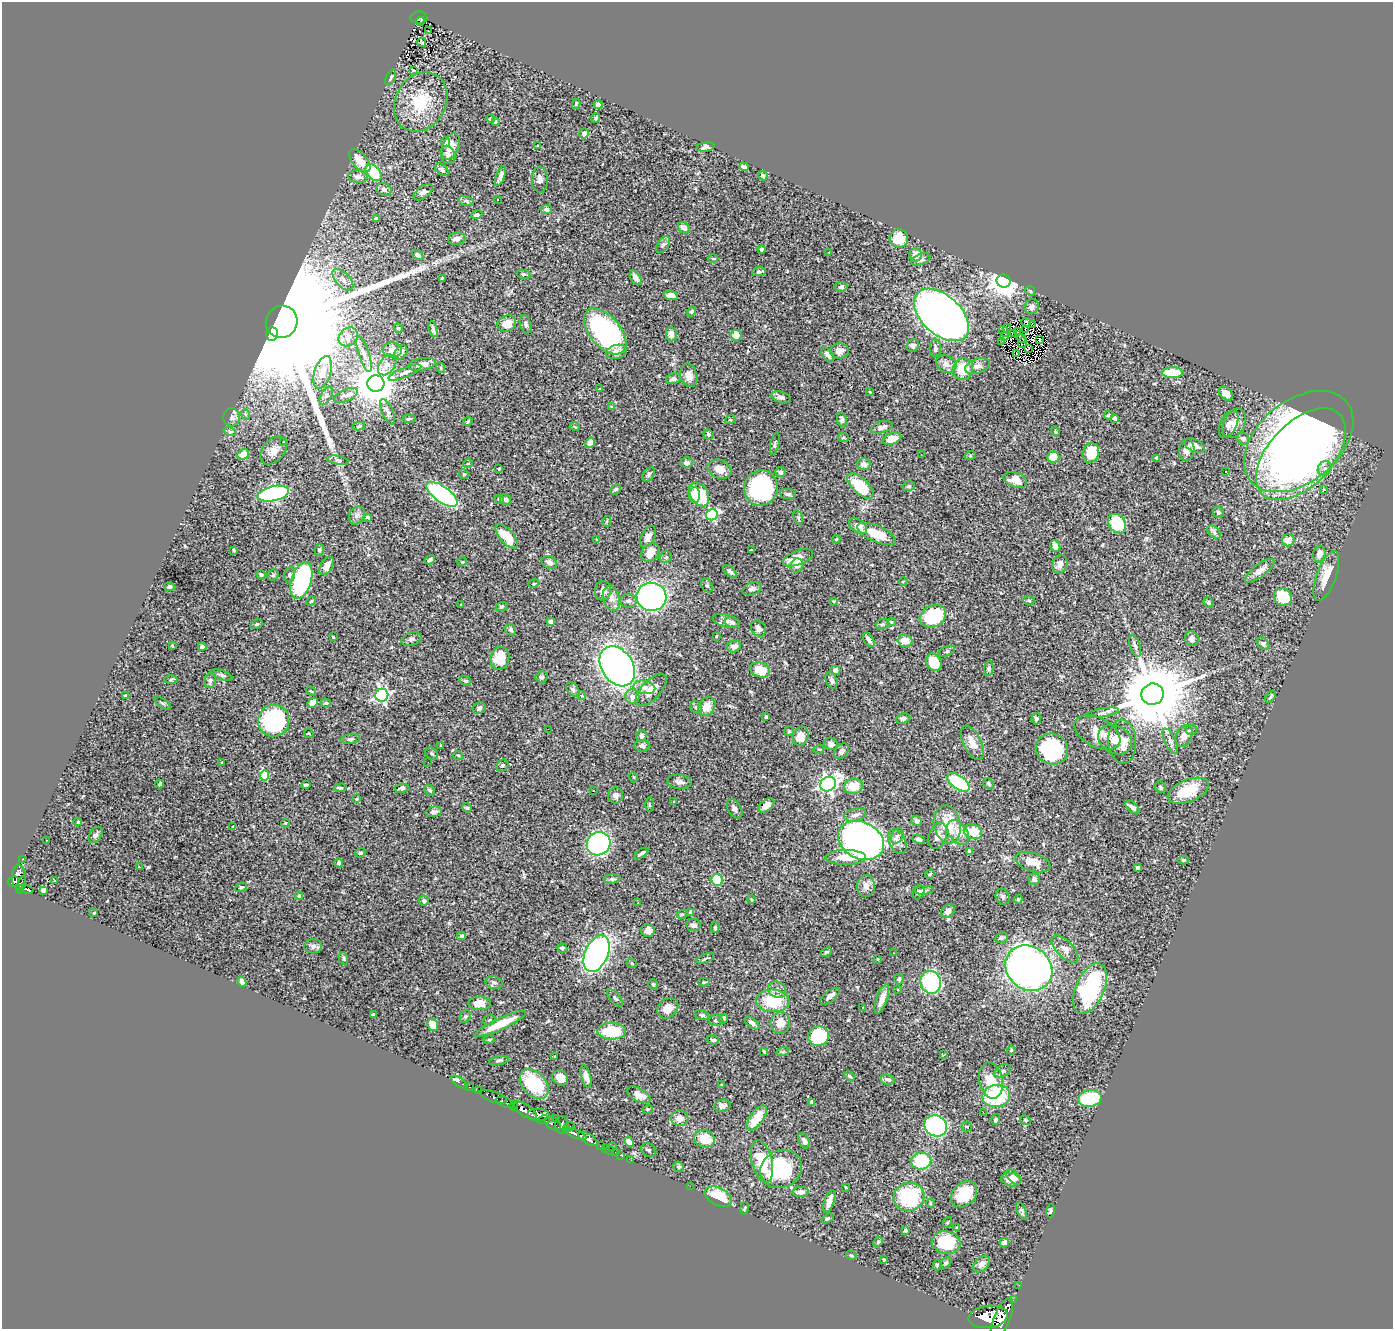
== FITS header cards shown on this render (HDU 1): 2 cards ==
NAXIS1  =                 1391
NAXIS2  =                 1327

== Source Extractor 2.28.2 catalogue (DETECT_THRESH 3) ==
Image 1391 x 1327 px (HDU 1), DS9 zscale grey, 1 PNG px = 1 image px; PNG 1395 x 1331 px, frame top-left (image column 1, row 1327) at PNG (2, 2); each listed source drawn as its Kron ellipse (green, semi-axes under 4 px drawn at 4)
Background 0.727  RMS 0.025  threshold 0.0758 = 3 sigma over >= 5 px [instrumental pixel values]
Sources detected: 505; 1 with non-positive FLUX_AUTO (blend fragments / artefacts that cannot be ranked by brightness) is neither listed nor drawn; of the other 504, the 500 brightest by FLUX_AUTO listed and drawn (4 fainter detections omitted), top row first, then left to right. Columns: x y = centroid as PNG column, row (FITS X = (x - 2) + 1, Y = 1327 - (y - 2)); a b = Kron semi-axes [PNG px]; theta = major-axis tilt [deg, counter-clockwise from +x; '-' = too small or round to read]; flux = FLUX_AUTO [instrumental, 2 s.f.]
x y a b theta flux
419 18 8 6 0 110
420 21 4 2 - 19
428 31 3 2 - 2.2
422 42 4 2 - 1.7
413 70 4 2 - 1.3
391 78 8 4 66 3
421 102 31 25 60 76
576 104 5 4 - 2
598 105 4 4 - 7.4
596 118 5 4 - 2.2
490 119 4 4 - 2.5
495 122 4 4 - 3.2
584 133 5 5 - 7.8
445 142 5 4 - 13
451 146 13 8 68 17
538 146 4 3 - 1.9
705 147 9 4 6 6.3
448 155 9 7 -68 6.8
360 161 14 7 -49 21
744 167 5 4 - 4.2
442 170 7 5 -37 4.5
374 173 10 6 -48 84
501 176 10 4 70 7.7
763 176 5 4 - 3.4
358 177 10 6 -3 7
540 180 13 8 -89 8.1
384 189 8 6 -24 5.4
423 192 11 6 38 5.9
497 199 3 2 - 1.5
466 201 8 4 -17 3.2
546 210 5 4 - 6
477 215 5 4 - 3.8
376 219 4 3 - 2.9
684 228 6 5 - 11
899 238 9 9 - 37
457 239 8 6 10 9.5
663 245 9 5 55 5
761 249 4 4 - 2.9
829 252 3 2 - 2.9
418 255 6 4 -34 5.1
916 255 7 6 - 15
713 259 5 3 - 2.2
921 260 10 5 21 5.1
759 272 7 4 5 6.9
524 274 7 4 -12 2.9
442 278 3 2 - 1.4
636 278 8 4 -55 8.7
343 280 13 7 -47 10
1004 281 7 6 - 2500
841 287 6 5 - 3.2
1030 291 5 4 - 2.2
671 295 7 4 -12 11
1032 307 8 7 - 7.3
692 311 5 4 - 3.2
941 315 32 19 -42 1900
282 322 16 15 - 140000
1026 322 5 3 - 4.1
507 323 9 7 25 22
525 324 9 5 -72 3.8
1032 324 2 2 - 390
398 328 5 3 - 1.6
1007 328 5 3 - 5.5
433 329 8 4 -74 3.5
1025 330 2 2 - 1.9
605 331 27 15 -49 320
1004 331 6 2 -54 2.6
1017 332 3 2 - 1.4
1014 333 4 2 - 1.4
272 334 7 5 87 5200
671 334 7 5 -89 10
736 335 5 5 - 17
1005 336 3 2 - 0.97
348 337 10 8 43 11
1022 338 5 2 - 1.5
1039 340 2 2 - 2.8
1002 341 3 2 - 1.9
1022 343 5 2 - 1.6
913 346 6 5 - 3.9
935 348 9 5 -89 4.3
1028 349 4 2 - 1.1
392 350 9 7 1 13
839 351 9 7 -3 11
616 352 11 7 14 14
401 353 8 5 55 8.6
364 354 18 5 -73 9.7
1016 354 4 2 - 1.3
828 355 8 5 -53 7.1
422 364 14 6 10 12
946 364 11 8 -34 10
387 365 11 7 53 9.4
977 366 13 7 20 7.7
441 368 5 3 - 1.4
963 369 11 10 - 46
323 372 17 8 73 24
405 373 17 5 22 7.2
1172 373 10 5 1 51
689 375 12 8 -75 12
673 379 7 5 12 5.7
376 383 8 8 - 5200
599 389 3 3 - 2.1
870 392 3 3 - 1.4
1226 393 8 5 -42 13
346 395 13 6 24 8.7
326 396 10 5 63 5.2
781 397 10 5 -17 5.4
612 406 3 3 - 2.8
388 412 14 5 -65 6.8
245 414 5 3 - 1.6
1109 415 5 3 - 2.4
232 417 9 8 - 6.1
1114 418 4 3 - 7
409 419 6 3 6 2.3
842 419 7 5 -77 4.5
730 420 5 3 - 1.7
468 421 5 3 - 1.8
1234 423 16 10 62 15
1229 424 15 8 64 9.4
359 426 6 4 13 2.7
575 427 5 3 - 1.5
882 427 11 5 15 5.9
1055 431 5 3 - 1.8
230 432 6 4 -18 2.6
708 434 5 4 - 2.7
843 437 5 4 - 2.2
892 439 10 5 20 19
1243 439 6 5 - 5.5
284 442 3 2 - 0.93
1299 442 62 41 39 1400
590 443 5 4 - 9.5
775 444 11 3 77 2.4
1194 445 11 6 -25 13
273 450 16 10 51 16
1187 450 11 7 82 11
1091 453 10 8 72 45
243 454 6 5 - 23
921 454 3 2 - 3.4
1301 454 56 32 46 770
970 456 6 3 19 1.8
1053 457 6 5 - 24
1157 458 4 2 - 2
338 460 11 3 -10 3.1
468 463 5 3 - 1.2
687 463 6 5 - 5.7
863 464 7 5 -1 8
1325 468 7 6 - 7.6
499 469 3 3 - 2.9
720 469 12 9 -23 16
1225 471 3 2 - 2.1
780 472 5 5 - 5.5
464 474 5 4 - 2
649 474 8 5 51 3.7
1015 480 12 7 -19 19
860 486 16 8 -43 70
909 486 6 5 - 3.1
761 488 18 16 78 200
615 489 6 4 44 3.3
1323 490 3 2 - 23
273 494 16 7 13 360
442 494 18 8 -35 200
699 494 13 8 -59 72
788 494 8 5 -5 4.1
694 495 8 5 -88 21
499 499 5 4 - 2.9
505 499 6 5 - 4.6
1218 512 6 5 - 3.7
357 515 9 7 56 6.5
712 515 6 5 - 200
368 517 3 3 - 4.1
798 518 7 4 -71 3
607 521 5 3 - 1.7
1117 524 10 8 -53 66
858 526 10 6 -39 15
1214 532 8 5 -46 4.4
876 534 21 8 -23 40
507 536 15 7 -49 37
648 537 11 6 62 12
836 539 4 4 - 1.7
597 540 4 4 - 2.5
1288 540 6 6 - 16
1055 546 6 5 - 9.2
234 550 3 2 - 1.6
319 550 6 5 - 3.4
751 550 4 2 - 1.9
651 552 10 8 49 19
1319 554 8 6 78 11
666 557 6 5 - 4.1
798 558 16 7 21 30
430 560 5 4 - 3.8
462 562 5 3 - 1.3
549 562 8 6 -23 6
1060 564 9 7 71 9.7
797 565 7 6 - 8.4
326 566 10 6 60 14
1260 571 17 6 37 14
730 572 8 4 -43 4.2
261 575 5 4 - 2.7
273 575 6 5 - 2.7
290 575 8 5 75 3.7
1326 576 26 9 70 24
301 580 19 10 72 330
903 581 4 3 - 1.2
534 584 6 3 20 1.7
707 585 7 5 -62 3.8
169 587 5 4 - 3.1
752 589 10 6 18 7.3
603 591 10 8 80 12
651 597 15 14 - 390
1283 597 9 8 - 58
611 598 13 8 -76 11
1029 600 6 4 -2 2.3
311 601 5 4 - 2
628 601 8 7 - 5.5
834 601 4 3 - 1.3
1209 602 5 4 - 2.9
461 605 3 2 - 1.9
502 606 6 4 19 2.3
933 616 14 10 26 120
726 621 14 6 -17 6.4
551 622 4 4 - 12
891 622 4 3 - 1.9
732 623 7 5 -22 4.7
256 624 6 4 25 2.7
882 624 7 5 20 2.7
758 628 8 7 - 6.5
511 630 6 5 - 3.3
717 636 3 2 - 1.1
333 637 2 2 - 0.94
411 639 10 6 20 4.8
1192 639 7 7 - 6.9
869 640 8 4 -58 6.8
905 641 7 6 - 25
1263 644 7 5 -45 5.4
172 646 3 3 - 1.7
734 646 7 5 22 8.6
1135 646 11 5 -71 5.3
202 647 4 3 - 3.1
947 651 9 4 22 2.8
500 658 11 9 76 43
934 662 9 7 -58 41
617 666 21 15 -56 860
989 668 8 4 86 3.4
760 670 10 7 -19 32
836 670 5 4 - 8.4
222 675 11 4 -19 4.3
541 677 6 5 - 3.6
171 679 6 4 2 2.7
210 680 8 5 76 5.4
832 680 9 5 -69 4.5
465 681 6 4 -19 2.3
644 687 11 6 -12 9.9
573 689 8 5 -51 4.3
651 690 20 9 47 21
311 691 5 3 - 1.8
1153 694 11 10 - 18000
126 695 4 3 - 3.4
382 695 6 6 - 410
582 696 4 4 - 2
632 697 7 7 - 12
1271 697 6 4 51 2.5
163 703 10 2 -35 2.5
312 703 6 4 47 14
326 703 5 4 - 2.3
696 707 7 5 -57 3.8
707 707 10 8 55 22
479 708 6 5 - 4.1
1102 713 17 4 10 6.4
766 717 3 3 - 4.3
903 718 7 5 18 3.7
1036 719 5 4 - 3.2
274 721 16 15 - 190
548 729 3 2 - 2.9
1191 730 5 5 - 2.6
789 731 5 4 - 2
1097 732 25 14 -27 34
309 734 5 3 - 1.4
641 736 6 5 - 4.1
801 736 10 7 69 22
1184 736 11 8 66 12
350 739 10 5 9 3.8
1115 740 18 13 -29 21
1170 741 14 5 -64 6.3
1122 742 22 14 -86 21
972 743 19 9 -64 18
831 744 7 6 - 7.1
441 746 3 3 - 2
642 746 7 6 - 4.8
819 749 5 3 - 1.7
1052 749 16 15 - 150
841 751 9 6 51 6.1
432 754 7 5 -38 3.4
458 755 5 3 - 1.3
428 762 3 2 - 1.3
222 763 3 2 - 1.3
502 766 6 5 - 3.5
265 775 5 4 - 68
633 777 5 3 - 1.6
679 782 12 7 -7 7.4
958 782 13 6 -35 190
160 784 4 3 - 2.9
828 784 8 7 - 640
989 784 6 5 - 2.6
306 785 4 3 - 3
853 786 9 7 6 30
1160 787 6 5 - 3
340 788 6 4 2 2.4
402 788 7 4 7 5.8
430 790 6 4 -50 3.6
593 791 3 2 - 1.3
1188 791 22 11 22 44
616 795 8 7 - 7.8
356 799 4 4 - 1.6
674 802 3 3 - 1
649 804 7 3 -90 2.3
766 805 9 5 37 12
1133 807 9 4 -41 4.3
467 808 5 4 - 2
735 809 10 6 -59 6.1
434 812 8 5 12 7.6
855 815 11 6 14 7.8
917 821 5 5 - 5.6
78 822 4 3 - 1.3
285 823 4 4 - 1.7
947 824 19 13 -77 56
233 826 3 2 - 1.2
958 832 14 9 -55 16
973 832 9 7 -23 33
96 835 9 5 57 5.9
897 836 8 6 60 5
938 836 14 8 72 12
918 839 6 4 -22 4.5
46 840 2 2 - 1.4
861 840 24 18 -27 950
897 842 13 8 -65 9.3
599 844 12 11 - 420
969 851 4 3 - 6.1
360 853 5 4 - 2.5
642 853 8 3 34 4.6
845 857 20 7 0 28
22 859 2 2 - 8
1184 860 5 4 - 2.8
1033 862 18 9 -18 19
339 863 4 3 - 4.1
139 867 3 2 - 1.2
1138 868 4 4 - 5.3
930 874 4 3 - 1.8
19 877 12 7 90 590
612 879 8 4 4 4.1
1034 879 6 6 - 5.9
55 880 3 3 - 11
717 880 6 5 - 81
13 881 6 5 - 410
21 885 9 4 74 220
866 886 11 9 89 11
241 887 6 4 25 2.5
26 889 7 3 -18 160
43 890 4 3 - 5.9
924 890 9 4 2 4.2
918 892 7 5 63 3.6
299 896 4 4 - 2.5
1003 897 8 6 -67 4.3
1018 899 4 3 - 2.1
751 900 4 3 - 1.6
424 901 5 5 - 4.5
638 903 3 2 - 1.5
948 911 8 6 50 9.2
691 912 4 4 - 12
94 913 3 2 - 1.6
682 914 5 4 - 2
693 925 7 6 - 6.2
715 928 5 4 - 2.4
648 930 7 6 - 9.1
461 936 4 3 - 2.6
1001 938 6 5 - 3.5
313 946 9 7 0 6
562 948 5 4 - 3.3
1065 949 17 8 -46 12
826 952 6 3 26 2.1
597 953 19 11 66 560
894 953 2 2 - 1.2
343 958 6 4 -73 2.7
705 958 9 3 21 2.2
877 959 3 3 - 1.6
632 964 5 3 - 1.4
1029 968 25 21 -39 980
899 979 5 4 - 3
242 982 5 4 - 5.7
704 982 5 3 - 1.8
931 982 11 10 - 150
494 983 8 6 -21 5.3
653 984 5 5 - 2.6
1090 988 27 14 66 190
897 989 3 2 - 1.2
777 990 9 8 - 7.2
830 996 11 5 39 8.2
615 998 10 5 -50 3.8
882 999 15 5 71 14
773 1001 16 11 -2 62
480 1003 11 6 -1 20
668 1008 11 9 41 16
863 1008 4 4 - 1.6
373 1014 4 2 - 1.6
702 1015 7 5 -14 3.7
465 1017 6 5 - 3
723 1018 5 4 - 2.8
489 1020 6 5 - 2.7
716 1020 6 6 - 3.5
752 1023 9 4 -38 5.9
780 1023 11 10 - 20
500 1024 28 5 25 37
433 1025 6 5 - 28
612 1031 14 8 -1 69
819 1036 10 9 - 120
489 1040 5 3 - 1.7
713 1040 6 4 -17 3
1011 1050 4 4 - 1.7
783 1051 6 4 19 2.5
764 1052 3 2 - 1.9
944 1054 4 2 - 1.6
555 1056 3 2 - 1.1
499 1060 10 4 11 3.5
1002 1071 9 5 30 4.6
849 1076 6 4 -28 2.4
586 1077 11 5 -77 9.2
560 1078 8 7 - 12
888 1080 7 5 -12 6.3
991 1080 18 11 -79 36
459 1082 9 3 -35 13
534 1084 17 11 -47 88
722 1085 4 3 - 1.6
469 1087 5 3 - 20
479 1091 3 3 - 28
639 1095 13 6 -27 12
996 1096 14 11 9 130
493 1097 14 5 -20 290
1090 1098 11 8 14 100
505 1102 10 4 -18 950
812 1102 4 3 - 4.5
514 1106 4 3 - 280
722 1106 8 6 13 6.3
648 1109 5 3 - 1.7
525 1110 14 5 -34 2600
983 1112 2 2 - 16
538 1115 11 6 -2 900
555 1118 2 2 - 14
680 1118 8 8 - 10
757 1118 15 6 55 34
544 1120 6 4 13 290
996 1120 5 4 - 3.5
1025 1120 6 4 -28 2.5
553 1124 8 6 -33 400
562 1125 8 6 -90 580
936 1126 11 10 - 320
967 1126 5 5 - 2.9
568 1127 6 3 34 240
575 1134 12 3 -23 1200
588 1139 11 5 -32 1200
705 1139 10 8 -18 31
804 1141 8 5 -61 6.4
629 1142 5 4 - 11
601 1146 4 3 - 22
612 1147 4 2 - 41
605 1148 3 2 - 8.8
609 1150 4 2 - 14
649 1150 8 6 -33 4.3
615 1152 2 2 - 7.8
621 1155 3 2 - 18
631 1160 2 2 - 8.8
762 1161 21 10 -76 61
921 1161 10 8 9 70
679 1167 6 5 - 3.2
781 1169 21 18 27 120
1014 1177 9 5 -45 7.6
1011 1180 10 6 -15 10
690 1186 2 2 - 45
845 1187 3 2 - 1.3
801 1192 8 5 3 7.8
964 1194 15 11 44 42
718 1197 14 9 -30 51
909 1197 15 14 - 120
829 1201 12 5 70 16
930 1203 4 3 - 1.6
744 1208 6 3 80 1.9
1022 1211 9 4 -66 3.4
1050 1211 7 4 83 3.2
827 1219 6 4 32 2.7
948 1222 5 3 - 1.7
956 1228 3 2 - 1.3
905 1231 4 4 - 3.8
878 1242 5 4 - 2.3
946 1242 14 11 -8 71
1004 1243 5 4 - 8
851 1255 5 4 - 2.3
884 1259 4 3 - 3.5
946 1263 6 4 40 2.9
982 1264 10 6 44 8.7
937 1265 5 4 - 2.9
1019 1285 2 2 - 7.5
1013 1300 2 2 - 12
988 1317 20 11 7 4900
1002 1319 22 8 68 4500
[4 fainter detections neither listed nor drawn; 1 non-positive-flux detection neither listed nor drawn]